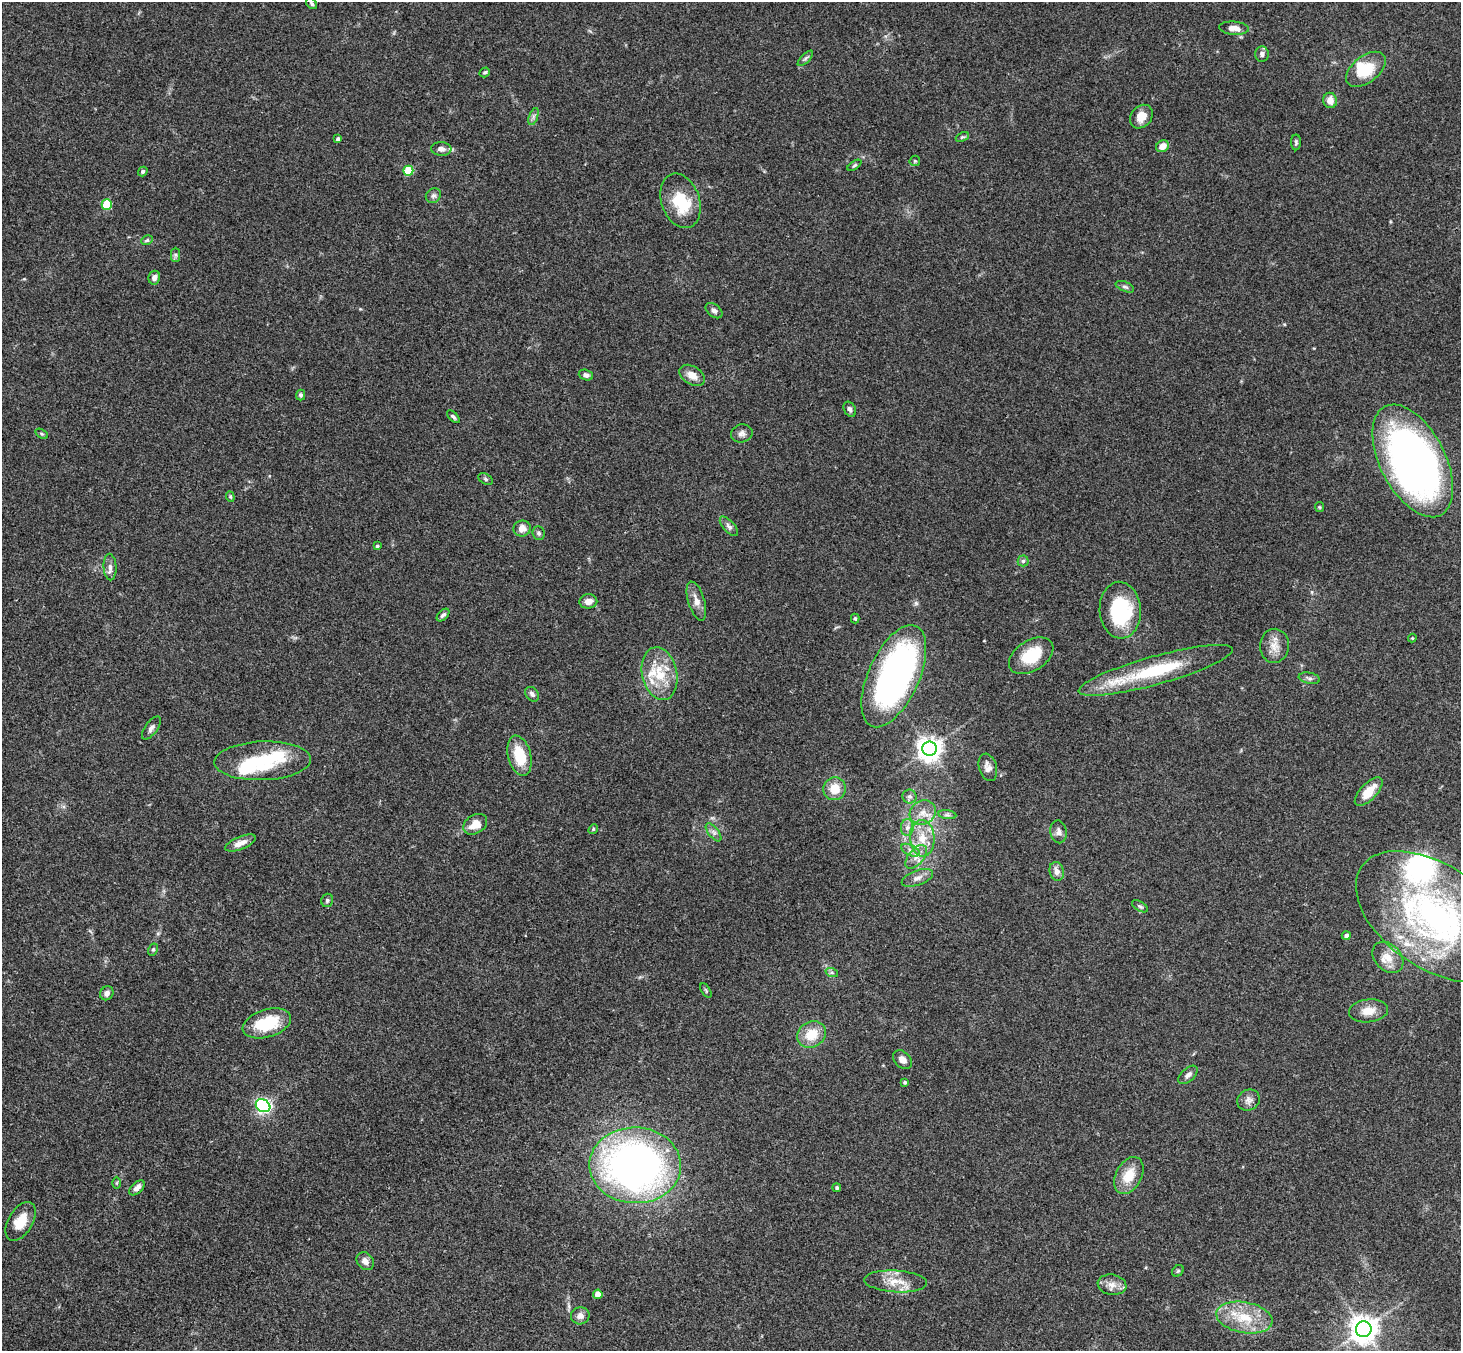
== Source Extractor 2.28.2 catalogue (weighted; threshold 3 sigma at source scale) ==
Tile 7 of 4 x 4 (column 3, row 2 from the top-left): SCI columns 2974-4432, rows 3031-4379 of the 5942 x 5923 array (HDU 1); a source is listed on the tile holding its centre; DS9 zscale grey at full resolution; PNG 1463 x 1353 px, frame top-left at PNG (2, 2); each listed source drawn as its Kron ellipse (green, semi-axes under 4 px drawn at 4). Shown black and unused: <1% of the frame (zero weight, under 3 of 4 exposures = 6% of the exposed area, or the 3 px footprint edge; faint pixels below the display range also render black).
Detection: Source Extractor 2.28.2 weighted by HDU 2 'WHT'; one run over the whole footprint, this tile lists its part. Background 0.168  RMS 0.0077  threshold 0.0348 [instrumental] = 3 sigma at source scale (4.5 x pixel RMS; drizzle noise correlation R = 1.50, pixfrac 1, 0.05/0.05 arcsec/px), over >= 5 px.
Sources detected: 116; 3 inside a brighter object's white glare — neither listed nor drawn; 5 inside a brighter listed object's ellipse — not listed separately; the other 108 listed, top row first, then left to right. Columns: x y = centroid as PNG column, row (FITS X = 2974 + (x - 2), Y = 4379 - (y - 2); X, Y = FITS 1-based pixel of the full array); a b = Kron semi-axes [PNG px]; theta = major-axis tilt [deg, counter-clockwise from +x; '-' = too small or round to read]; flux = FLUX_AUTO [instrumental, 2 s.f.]
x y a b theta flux
312 4 6 4 -46 1.3
1234 28 15 6 -4 6.1
1262 54 7 7 - 2.7
805 58 10 4 45 1.6
1366 69 23 13 39 24
485 72 5 4 - 1.2
1330 100 8 7 - 6.3
533 116 9 4 71 2
1141 117 13 10 49 8.9
962 137 7 4 23 1.1
338 139 4 3 - 2.1
1296 142 8 5 -90 1.5
1162 146 7 5 35 7.2
441 149 10 7 -5 4.1
915 161 5 5 - 1.1
854 165 8 4 35 1.2
143 171 5 4 - 1.9
408 171 5 5 - 36
433 196 8 7 - 2.4
681 201 28 19 -71 31
107 205 5 5 - 33
147 240 6 4 28 1.2
176 255 7 4 90 1.7
154 278 7 5 76 3.4
1125 287 10 5 -22 1.7
714 311 9 6 -39 2.9
586 375 7 5 -19 2.9
692 375 14 9 -32 8.3
301 395 5 4 - 1.8
850 409 8 5 -60 2.4
453 417 8 4 -45 1.6
742 433 11 9 14 3.7
42 434 7 4 -31 1.2
1413 461 61 32 -63 420
485 479 8 5 -29 1.6
230 497 5 4 - 1
1319 507 5 4 - 0.86
729 526 12 5 -48 2.7
522 528 8 8 - 6.1
539 533 7 6 - 2
377 546 3 3 - 1
1023 561 5 5 - 1.7
110 567 13 6 -86 3.9
588 601 9 7 8 5.6
696 601 20 8 -73 6.7
1120 610 28 20 -86 63
443 615 8 4 44 1.9
855 618 5 4 - 1.2
1412 638 4 4 - 0.76
1274 646 17 14 86 9.2
1031 656 24 15 32 28
1156 670 80 14 15 58
660 674 27 17 -78 25
894 676 55 25 66 260
1309 678 11 5 -11 2.5
532 694 8 6 -48 2.8
151 728 13 6 54 3.4
929 749 7 7 - 700
520 756 20 11 -75 25
263 761 48 19 2 46
988 767 14 9 -73 4.6
835 789 11 11 - 12
1369 792 18 8 47 15
910 796 7 7 - 2.2
923 813 13 11 36 8.4
947 815 9 4 -8 1.9
475 824 13 9 31 9.9
907 828 8 6 89 2.8
593 829 5 4 - 1.1
714 832 11 5 -51 2.7
1059 832 11 8 -80 3.5
922 838 18 12 -86 14
240 843 16 6 22 5.8
910 850 10 5 -26 3.2
916 857 14 7 51 6.1
1057 871 9 7 -76 5.2
917 878 16 7 21 4.8
327 900 7 6 - 1.6
1140 906 9 4 -31 1.5
1434 917 88 51 -35 260
1346 935 4 4 - 2.5
153 950 6 4 63 1.3
1388 958 18 13 -46 11
832 973 6 4 -19 1.4
706 991 8 4 -59 1.1
107 993 7 6 - 3.6
1368 1011 19 11 6 10
267 1023 25 14 17 35
812 1034 15 12 35 16
903 1060 11 8 -43 4.6
1188 1075 11 6 42 3.3
905 1082 4 4 - 1.6
1249 1100 11 10 - 4.5
263 1106 8 6 -32 220
635 1165 46 38 -1 380
1129 1175 20 13 61 16
117 1183 6 4 89 1.1
137 1188 9 5 44 3.9
837 1188 4 4 - 1.3
21 1221 21 12 59 16
365 1261 10 7 -50 4.5
1178 1271 6 5 - 1.1
896 1281 31 11 -3 14
1112 1285 14 10 -10 6.3
598 1294 4 4 - 10
580 1316 9 8 - 4.7
1244 1318 28 15 -10 25
1364 1329 8 8 - 1000
Isophote crosses this tile's border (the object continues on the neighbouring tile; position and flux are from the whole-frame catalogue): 1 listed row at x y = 1434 917